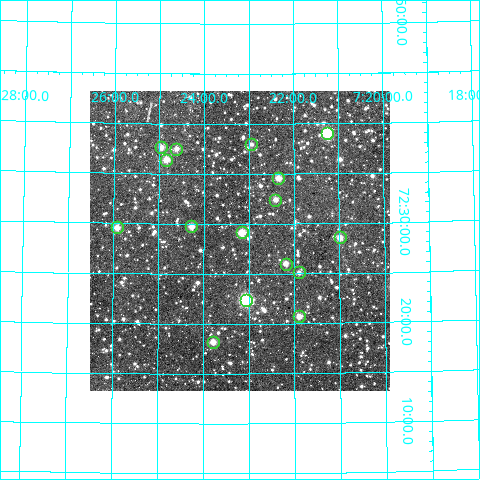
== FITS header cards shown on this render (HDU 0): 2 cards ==
NAXIS1  =                  300
NAXIS2  =                  300

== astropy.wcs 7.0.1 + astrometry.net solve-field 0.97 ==
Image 300 x 300 px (HDU 0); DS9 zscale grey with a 90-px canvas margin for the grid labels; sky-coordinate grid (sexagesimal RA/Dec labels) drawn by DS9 from the SOLVED WCS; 16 Tycho-2 reference stars matched to detected sources circled (green)
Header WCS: RA---TAN/DEC--TAN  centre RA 07:23:12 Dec +72:28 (110.80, +72.47 deg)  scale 6 arcsec/px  FOV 30.0' x 30.0'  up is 0 deg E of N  parity normal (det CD < 0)
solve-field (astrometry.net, Tycho-2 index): VERIFIED the header's WCS against the Tycho-2 star catalogue (16 matches, 0 conflicts) and refined it, rather than solving blind
Solved WCS: RA---TAN-SIP/DEC--TAN-SIP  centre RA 07:23:12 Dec +72:28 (110.80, +72.47 deg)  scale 6 arcsec/px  FOV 30.0' x 30.0'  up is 0 deg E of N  parity normal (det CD < 0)
The solver's refit moves the header's centre by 1.1 arcsec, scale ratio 1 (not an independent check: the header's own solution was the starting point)
Tycho-2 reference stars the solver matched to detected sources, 16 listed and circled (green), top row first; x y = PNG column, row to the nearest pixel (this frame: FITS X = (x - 90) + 1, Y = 300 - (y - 91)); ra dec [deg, ICRS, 3 dp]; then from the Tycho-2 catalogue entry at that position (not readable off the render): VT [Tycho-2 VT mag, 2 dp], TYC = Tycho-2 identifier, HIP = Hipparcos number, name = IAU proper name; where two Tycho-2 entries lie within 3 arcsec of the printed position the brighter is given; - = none
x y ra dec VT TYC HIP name
327 133 110.313 +72.650 9.73 4368-282-1 - -
251 144 110.734 +72.633 12.25 4368-1260-1 - -
161 147 111.237 +72.627 11.76 4368-1410-1 - -
176 149 111.153 +72.625 11.76 4368-1032-1 - -
166 160 111.208 +72.606 11.14 4368-520-1 - -
278 178 110.584 +72.576 11.28 4368-591-1 - -
275 200 110.601 +72.540 11.50 4368-377-1 - -
191 226 111.068 +72.496 11.10 4368-327-1 - -
117 227 111.480 +72.493 11.18 4368-429-1 - -
242 232 110.788 +72.486 10.75 4368-509-1 - -
340 237 110.246 +72.476 11.27 4368-567-1 - -
286 264 110.546 +72.433 11.45 4368-602-1 - -
299 272 110.473 +72.419 12.21 4368-689-1 - -
246 300 110.765 +72.373 9.48 4368-1428-1 - -
299 316 110.474 +72.345 11.81 4368-1080-1 - -
213 342 110.947 +72.303 11.32 4368-537-1 - -